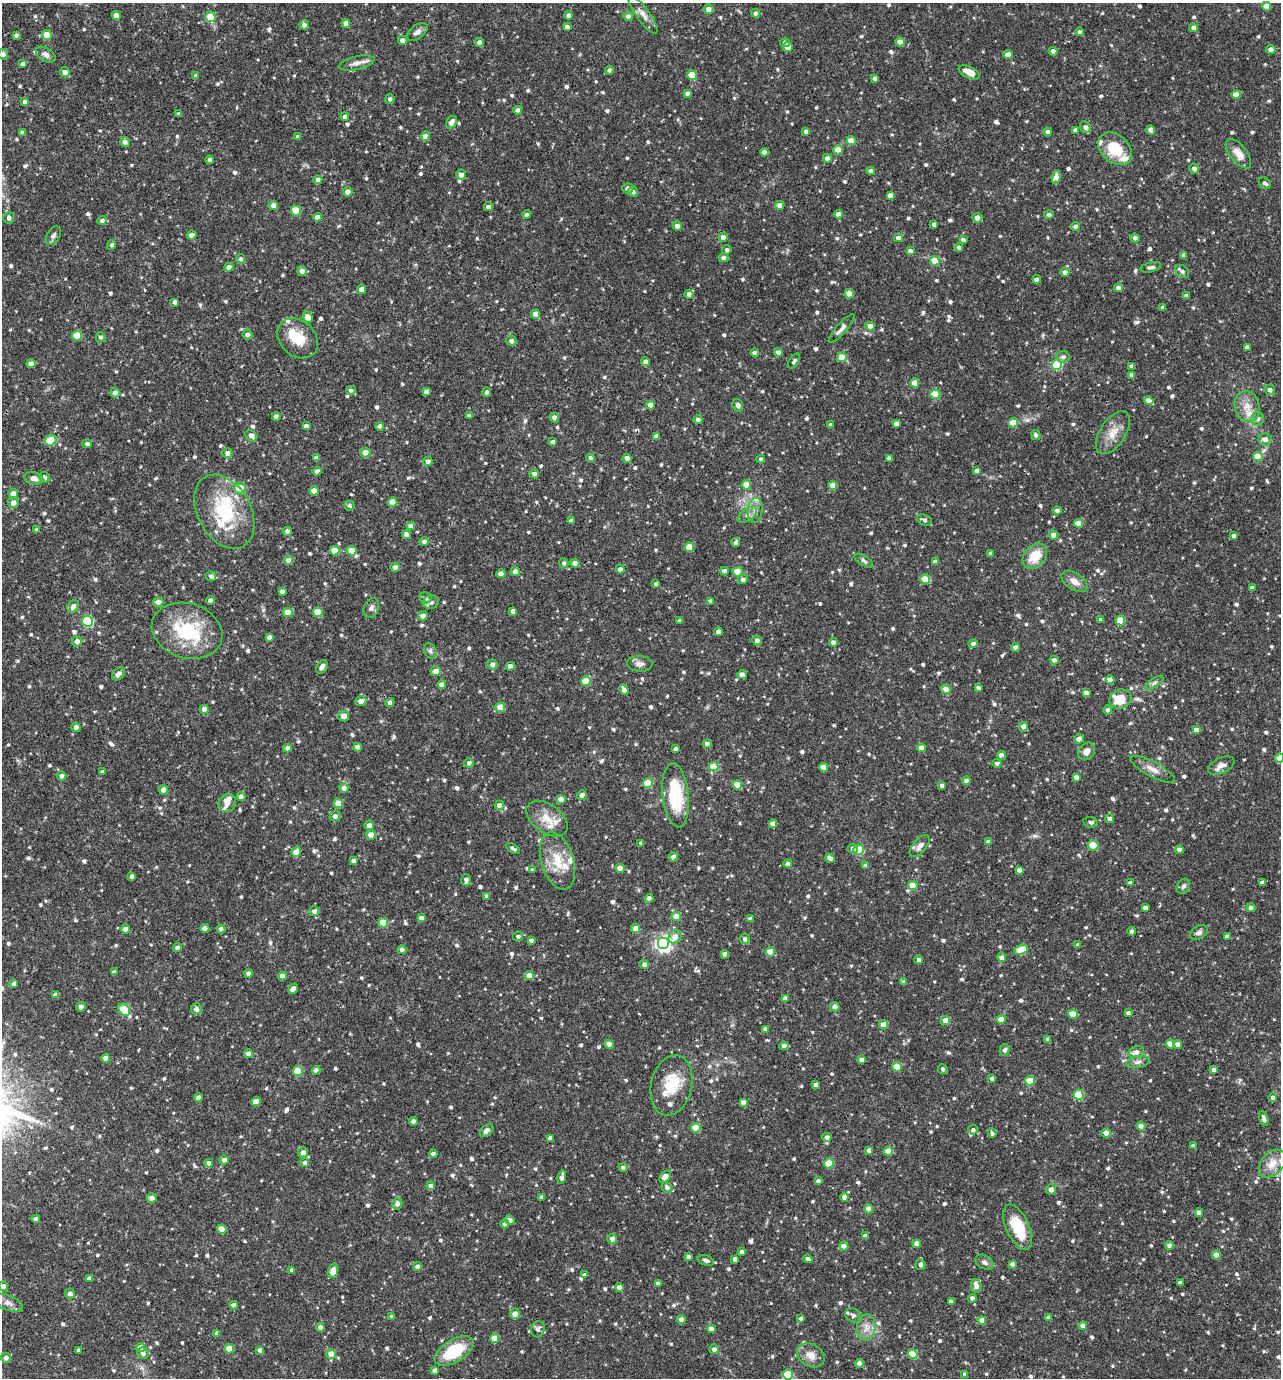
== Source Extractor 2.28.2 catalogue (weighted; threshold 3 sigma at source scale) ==
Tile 11 of 4 x 4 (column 3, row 3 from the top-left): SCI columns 2828-4106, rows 1379-2754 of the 5524 x 5509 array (HDU 1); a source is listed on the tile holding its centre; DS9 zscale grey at full resolution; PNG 1283 x 1380 px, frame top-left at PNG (2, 3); each listed source drawn as its Kron ellipse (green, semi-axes under 4 px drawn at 4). Shown black and unused: <1% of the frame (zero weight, under 2 of 3 exposures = <1% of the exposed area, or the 3 px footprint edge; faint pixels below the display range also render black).
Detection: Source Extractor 2.28.2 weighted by HDU 2 'WHT'; one run over the whole footprint, this tile lists its part. Background 0.0916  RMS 0.0055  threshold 0.0249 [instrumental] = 3 sigma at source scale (4.5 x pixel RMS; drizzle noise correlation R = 1.50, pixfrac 1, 0.05/0.05 arcsec/px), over >= 5 px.
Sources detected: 951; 18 inside a brighter listed object's ellipse — not listed separately; of the other 933, all 500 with FLUX_AUTO >= 1.39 (the completeness limit of this list) listed and drawn (433 fainter detections not listed), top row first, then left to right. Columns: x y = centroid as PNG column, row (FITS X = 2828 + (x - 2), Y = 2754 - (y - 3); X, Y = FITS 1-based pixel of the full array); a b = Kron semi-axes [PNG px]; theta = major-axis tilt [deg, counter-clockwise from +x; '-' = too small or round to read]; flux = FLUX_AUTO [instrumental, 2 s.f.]
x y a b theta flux
1266 6 4 4 - 7.4
709 9 5 4 - 3
755 13 4 4 - 1.7
643 14 23 6 -54 4.4
116 15 4 4 - 3.8
569 15 4 4 - 3.4
628 16 4 4 - 2.5
210 17 5 5 - 11
346 23 4 4 - 3.6
304 25 5 4 - 1.9
567 27 4 4 - 3
1194 28 4 4 - 2.7
417 32 12 6 37 2.4
1079 32 4 4 - 1.5
16 35 4 4 - 1.6
47 35 5 4 - 11
403 40 5 4 - 2.7
479 42 4 4 - 2.6
900 42 4 4 - 3.6
785 43 5 4 - 1.9
788 47 5 4 - 5.6
1271 49 5 4 - 2.5
1053 51 4 4 - 2.4
3 54 5 5 - 1.8
1008 54 4 4 - 5.9
46 55 11 6 -32 2.8
357 63 18 6 13 3.7
23 64 4 4 - 1.5
609 70 4 4 - 1.6
65 72 5 4 - 3
969 72 11 5 -25 5.6
692 75 5 5 - 13
196 76 4 3 - 2
875 78 4 4 - 2.1
688 93 4 4 - 1.9
1236 95 4 4 - 5.7
390 99 5 5 - 1.5
25 102 4 4 - 2.5
518 110 4 4 - 3.1
179 114 4 4 - 2.3
345 117 4 4 - 2.1
451 122 7 5 55 3.3
1086 127 6 5 - 2.7
1075 130 4 4 - 1.8
1151 130 4 4 - 3.8
806 131 4 3 - 1.8
1048 132 4 4 - 2.2
22 133 4 4 - 1.9
425 136 5 4 - 2.9
298 137 4 4 - 1.9
851 141 4 4 - 11
125 142 5 4 - 2.4
1115 149 19 13 -42 18
838 150 4 4 - 8
764 152 4 4 - 3
1238 154 17 8 -51 5.7
827 158 4 4 - 2.6
209 160 4 4 - 1.5
1194 169 5 5 - 2.6
871 171 4 4 - 2.5
461 175 5 4 - 2.8
1056 177 6 4 83 3.9
318 180 4 4 - 2.8
1265 183 7 5 -39 1.5
628 188 6 5 - 2.4
348 192 5 4 - 3.6
633 192 5 5 - 1.5
890 195 4 4 - 3.3
273 205 5 4 - 3
780 205 4 4 - 4
488 207 4 4 - 2.1
296 211 5 5 - 16
838 214 4 4 - 3.6
1049 214 5 4 - 1.7
527 215 4 4 - 1.7
317 217 4 4 - 3.9
9 218 6 5 - 1.6
977 218 5 5 - 3.2
102 220 5 4 - 1.6
934 224 4 3 - 1.6
677 226 4 4 - 2.7
1075 227 4 4 - 2.4
192 235 5 4 - 2.9
53 236 10 6 57 1.9
723 237 4 4 - 2.6
898 238 4 4 - 2.6
1135 238 4 4 - 2.3
963 240 4 4 - 2.1
112 245 5 4 - 1.6
959 247 4 4 - 2.3
727 250 5 4 - 1.5
910 251 4 4 - 2.6
1184 255 4 4 - 2.3
723 258 5 4 - 2.4
241 259 5 4 - 1.5
935 261 5 4 - 13
229 267 4 4 - 3
1151 267 10 4 13 1.4
302 271 5 4 - 2.5
1182 271 7 5 -39 1.7
1065 272 4 4 - 2.7
1037 279 4 4 - 2.8
1119 288 4 4 - 3.8
361 289 4 4 - 3
689 294 4 4 - 2.9
849 294 4 4 - 10
1186 296 4 4 - 2.2
175 302 4 4 - 1.9
1163 307 4 4 - 2.6
535 314 4 4 - 4.9
308 317 5 4 - 5.2
870 326 4 4 - 3.9
841 329 19 5 49 2.6
247 335 5 5 - 2.3
77 336 5 5 - 17
100 337 5 5 - 1.5
298 338 22 17 -43 14
511 341 5 5 - 2.1
1247 347 4 4 - 2.7
778 352 4 4 - 2.9
755 353 4 4 - 3.2
842 357 5 4 - 11
1063 357 6 6 - 1.9
794 361 8 4 55 1.5
645 362 4 4 - 2.2
31 364 4 4 - 2.8
1057 365 5 5 - 41
1132 366 4 4 - 2.7
1132 375 4 4 - 2.5
915 383 4 4 - 7.6
351 390 5 4 - 1.5
1270 390 5 5 - 2.2
427 392 4 4 - 2.4
487 392 4 4 - 1.9
115 393 5 4 - 2.6
935 394 5 4 - 15
1149 401 5 4 - 5.7
650 405 4 4 - 3.7
738 405 6 5 - 1.6
1247 407 16 12 -73 7.1
276 416 4 4 - 2.3
469 416 4 4 - 2.1
554 417 5 4 - 2.4
1258 419 7 6 - 2.2
698 420 4 4 - 2.3
1013 423 4 4 - 10
896 424 4 4 - 3.1
831 425 4 4 - 1.6
306 426 4 4 - 2.5
380 426 4 4 - 2.3
1113 433 24 12 57 8.5
1036 435 5 4 - 1.6
251 436 7 5 -43 3.3
656 436 4 4 - 2.4
1265 439 7 6 - 3.6
51 440 6 5 - 16
552 442 4 4 - 1.8
87 444 5 4 - 1.5
365 452 5 5 - 5.1
227 453 5 5 - 2.9
1258 456 5 4 - 10
316 458 4 4 - 2.5
590 458 4 4 - 1.6
627 458 4 4 - 4.4
889 458 4 4 - 2.3
761 459 4 4 - 1.7
428 461 5 4 - 2.6
317 471 4 4 - 2.9
977 471 4 4 - 2.5
534 474 4 4 - 2.7
44 477 5 5 - 1.9
34 478 9 6 -13 3.7
746 485 5 4 - 8.4
833 485 4 4 - 6.4
240 488 6 5 - 8.2
314 491 4 4 - 6.1
13 493 5 4 - 3.6
393 502 5 4 - 7.6
13 503 5 5 - 2.8
350 506 5 5 - 1.6
755 510 12 7 85 3.7
1057 510 4 4 - 1.8
224 512 39 26 -61 35
747 515 10 6 37 2.3
924 520 8 5 -22 1.4
571 521 4 4 - 2
1078 523 4 4 - 7.6
411 526 4 4 - 3.5
37 530 4 4 - 1.6
287 531 4 4 - 1.7
406 534 4 4 - 3.3
1053 535 4 4 - 4.2
1234 536 4 4 - 1.4
424 542 4 4 - 2.4
736 543 4 3 - 1.8
689 547 5 4 - 11
335 551 5 4 - 12
352 551 5 4 - 10
990 554 4 4 - 1.5
1035 556 14 10 48 11
289 560 4 4 - 4.9
864 561 10 4 -32 1.4
935 562 4 4 - 2.8
564 563 5 4 - 1.5
575 563 4 4 - 3.6
395 567 4 4 - 2.4
620 569 4 4 - 2.5
724 571 4 4 - 2.8
515 572 4 4 - 3
738 572 5 5 - 11
501 574 4 4 - 3.1
211 576 5 5 - 1.8
743 579 5 5 - 2
925 579 5 4 - 13
1074 581 14 8 -34 4.4
656 584 4 3 - 1.7
1252 588 4 4 - 2.3
282 591 4 4 - 2.2
426 598 6 5 - 2.4
211 600 4 4 - 2.7
711 601 4 4 - 2
158 602 5 4 - 4.4
431 602 8 7 - 1.9
73 606 6 5 - 3
371 608 10 7 67 2.4
513 611 4 4 - 2.3
288 612 5 4 - 8
318 612 5 5 - 14
423 616 5 4 - 3.5
1101 619 4 3 - 1.6
1120 620 5 5 - 15
87 621 5 5 - 53
680 621 4 3 - 1.5
187 631 36 27 -18 38
718 632 4 4 - 3
269 637 4 4 - 2.3
757 640 5 5 - 2.2
77 641 5 5 - 3.5
833 642 4 4 - 3
973 644 5 4 - 1.8
1016 647 4 4 - 3.1
430 651 8 6 -68 1.4
1054 660 4 4 - 2.6
492 664 5 5 - 2.8
640 664 13 8 -2 2.7
510 666 4 4 - 2.7
322 667 7 5 61 2.1
436 671 5 5 - 3.9
118 674 7 5 51 2.1
742 675 5 4 - 3.1
1110 680 4 4 - 3.8
586 681 5 5 - 17
1154 683 10 4 32 1.6
442 684 4 4 - 3.3
978 688 4 4 - 2.1
946 689 5 4 - 5.4
624 690 5 4 - 3.7
1086 693 4 4 - 2.9
1120 699 11 9 20 11
361 701 6 5 - 3.5
390 703 4 4 - 2.5
500 707 5 5 - 10
204 709 4 4 - 2.9
1108 710 5 4 - 1.7
344 716 5 5 - 3.6
76 727 4 4 - 2.5
1023 727 5 4 - 3.2
1196 730 4 4 - 3
1079 739 5 4 - 2.7
707 744 4 4 - 2.4
358 747 4 4 - 3
287 748 4 4 - 2.6
921 748 4 4 - 4.5
676 749 4 4 - 2.4
1087 751 9 7 47 4
1001 755 4 4 - 3.1
1280 758 4 4 - 9.3
469 763 5 4 - 2
997 763 4 4 - 2.2
1221 766 14 7 26 3.2
714 767 5 4 - 17
823 767 4 4 - 7.3
1153 769 25 7 -28 5.1
103 772 4 3 - 1.5
62 776 5 4 - 2.4
1076 777 4 4 - 2.3
966 781 4 4 - 3.8
648 783 5 5 - 19
737 785 4 4 - 11
942 785 4 3 - 1.7
344 788 5 5 - 2.6
164 790 4 4 - 5.7
582 795 5 4 - 2.8
676 795 32 13 -84 31
241 797 4 4 - 3
561 799 4 4 - 6.4
227 803 9 8 - 3.1
338 804 5 4 - 11
499 805 4 4 - 2.6
335 816 5 5 - 2.2
547 819 23 14 -35 10
1110 819 4 4 - 2.5
1091 822 7 5 -7 1.4
773 824 4 4 - 3.3
369 825 5 4 - 2.9
371 835 5 5 - 4.7
989 842 4 4 - 2.5
641 843 4 3 - 1.4
1093 845 5 5 - 13
920 846 13 6 50 2.6
513 848 7 3 -30 1.5
853 849 5 4 - 2.9
859 850 5 5 - 27
1179 850 4 4 - 2.6
296 852 5 4 - 6.6
673 857 4 4 - 2.8
830 858 5 4 - 2.6
354 861 4 4 - 2.2
557 861 29 16 -73 15
788 864 4 4 - 2.5
866 865 4 4 - 2.5
620 868 4 4 - 4.5
533 870 4 4 - 1.4
1019 870 4 4 - 2.1
132 876 4 4 - 1.8
466 880 6 5 - 2.3
1262 882 4 4 - 2.4
1130 883 4 4 - 1.8
913 886 5 4 - 12
1183 886 8 6 58 1.6
487 896 4 3 - 1.8
649 898 4 4 - 2.4
1145 908 4 4 - 2.8
1251 908 4 4 - 1.6
314 911 5 5 - 2.1
676 916 5 4 - 7.5
421 918 4 4 - 2.9
750 919 4 4 - 1.6
383 923 5 5 - 15
205 928 4 4 - 5
636 928 4 4 - 4.9
125 929 4 4 - 3.6
221 929 4 4 - 2.6
1132 931 4 4 - 1.6
1199 932 9 6 32 2
518 936 5 4 - 1.7
1227 936 4 4 - 2.5
675 937 7 6 - 4.9
745 939 5 5 - 2
531 940 4 3 - 1.5
663 943 6 6 - 180
1078 945 4 4 - 1.8
177 948 4 4 - 2
402 950 4 4 - 2.6
1021 950 7 4 25 19
770 952 4 4 - 12
725 954 4 4 - 2.9
1002 957 4 4 - 4
919 960 4 4 - 2.1
644 964 4 4 - 3.1
114 972 4 4 - 2.2
248 973 4 4 - 2.4
283 976 4 4 - 4.1
529 976 4 4 - 6.7
904 982 4 4 - 2.5
14 984 4 4 - 2.2
293 989 5 4 - 3.1
55 995 4 4 - 1.8
785 998 4 4 - 2.7
81 1007 5 4 - 2.4
835 1007 5 4 - 3.3
196 1009 5 5 - 2.8
124 1010 7 5 -49 26
1128 1013 4 3 - 1.5
1073 1014 5 4 - 13
1001 1019 4 4 - 6.6
945 1021 5 4 - 6.7
884 1024 4 4 - 5.9
765 1029 4 4 - 2.4
1048 1039 4 4 - 2.4
609 1044 4 4 - 6
1170 1044 5 4 - 5.3
1177 1044 4 4 - 3
784 1046 4 4 - 2.4
1005 1050 6 5 - 1.5
1136 1052 8 6 18 3.3
248 1054 4 4 - 2.7
105 1058 4 4 - 5.5
862 1060 4 4 - 3.2
1138 1062 12 6 11 2.1
897 1067 5 4 - 14
943 1069 5 4 - 1.5
316 1070 4 4 - 2.6
1214 1070 4 4 - 2
298 1071 5 5 - 21
992 1078 4 3 - 2
1030 1081 5 4 - 16
671 1085 31 20 77 19
816 1085 4 4 - 3
1079 1095 5 5 - 23
1273 1097 4 4 - 1.4
199 1098 4 4 - 3.2
256 1102 4 4 - 6.4
743 1102 4 4 - 2.8
1264 1119 7 4 -75 2.4
413 1121 4 4 - 2.5
1141 1126 4 4 - 3.4
696 1128 5 4 - 17
973 1130 5 4 - 1.6
487 1131 7 5 41 2.5
992 1133 5 3 - 3.3
1106 1133 4 4 - 6.2
827 1137 4 4 - 2.2
550 1138 4 4 - 2.7
1194 1146 4 4 - 2.2
869 1150 4 4 - 2.5
888 1151 4 4 - 11
303 1152 5 5 - 2.9
433 1154 4 4 - 2.4
224 1160 4 4 - 2.6
209 1163 4 4 - 2.5
305 1163 4 4 - 2.7
829 1163 5 5 - 19
1272 1164 16 11 49 7.1
623 1168 4 4 - 2.2
665 1176 7 4 49 4.9
562 1177 7 4 78 3.1
818 1181 4 4 - 1.6
431 1186 4 4 - 2.5
667 1187 6 5 - 2
1051 1189 5 5 - 3.3
541 1197 4 4 - 1.9
844 1197 4 4 - 2.9
152 1198 5 5 - 3.1
397 1204 5 5 - 2.8
869 1209 4 4 - 6
1199 1213 4 4 - 3.3
36 1219 4 4 - 2.6
510 1220 5 4 - 2.4
505 1224 4 4 - 2.3
1018 1227 24 11 -65 21
222 1229 4 4 - 8.9
865 1236 4 4 - 2.7
612 1239 5 4 - 2.9
917 1244 4 4 - 3
1169 1245 4 4 - 2.3
844 1246 4 4 - 6.9
741 1252 4 3 - 2.3
1216 1255 4 4 - 5.8
688 1256 4 3 - 1.9
735 1259 4 4 - 2.2
808 1259 5 4 - 1.6
706 1260 8 5 -18 1.7
984 1262 10 6 -31 1.9
920 1264 5 5 - 2.6
1012 1264 4 4 - 2.2
418 1266 4 4 - 2.8
292 1270 4 4 - 2
333 1271 7 5 75 7.4
585 1275 4 4 - 2.2
89 1279 4 4 - 2.7
1180 1283 4 4 - 2.6
658 1284 4 4 - 2.4
3 1286 5 4 - 2.5
976 1286 7 5 -68 3.3
619 1287 4 4 - 4.2
70 1293 5 5 - 2.7
972 1298 4 4 - 1.7
951 1301 4 3 - 2.2
8 1303 16 7 -23 3.2
234 1305 4 4 - 3.4
515 1314 5 5 - 3.9
853 1315 8 6 -29 1.7
392 1317 4 4 - 2.5
801 1318 4 3 - 1.6
1049 1318 4 4 - 2.2
681 1319 4 4 - 3.6
982 1320 4 4 - 4.4
1083 1326 4 4 - 3.9
320 1327 4 4 - 2.6
866 1327 13 9 83 4.7
538 1329 8 7 - 2.1
711 1329 4 4 - 3.2
217 1333 4 4 - 2.5
494 1338 5 4 - 6.8
140 1348 4 4 - 7
229 1349 5 4 - 13
714 1349 5 5 - 2.4
79 1350 4 4 - 2
260 1350 4 4 - 2.7
454 1351 22 11 31 25
143 1353 6 5 - 2.5
331 1354 5 4 - 7.6
913 1354 5 4 - 17
811 1355 15 11 -32 5.4
6 1358 5 5 - 2.7
859 1363 4 4 - 3.2
435 1370 4 4 - 3.1
965 1374 4 4 - 2
788 1375 5 5 - 26
Isophote crosses this tile's border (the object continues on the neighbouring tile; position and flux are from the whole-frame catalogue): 5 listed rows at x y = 3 54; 1280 758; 1272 1164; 3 1286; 788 1375